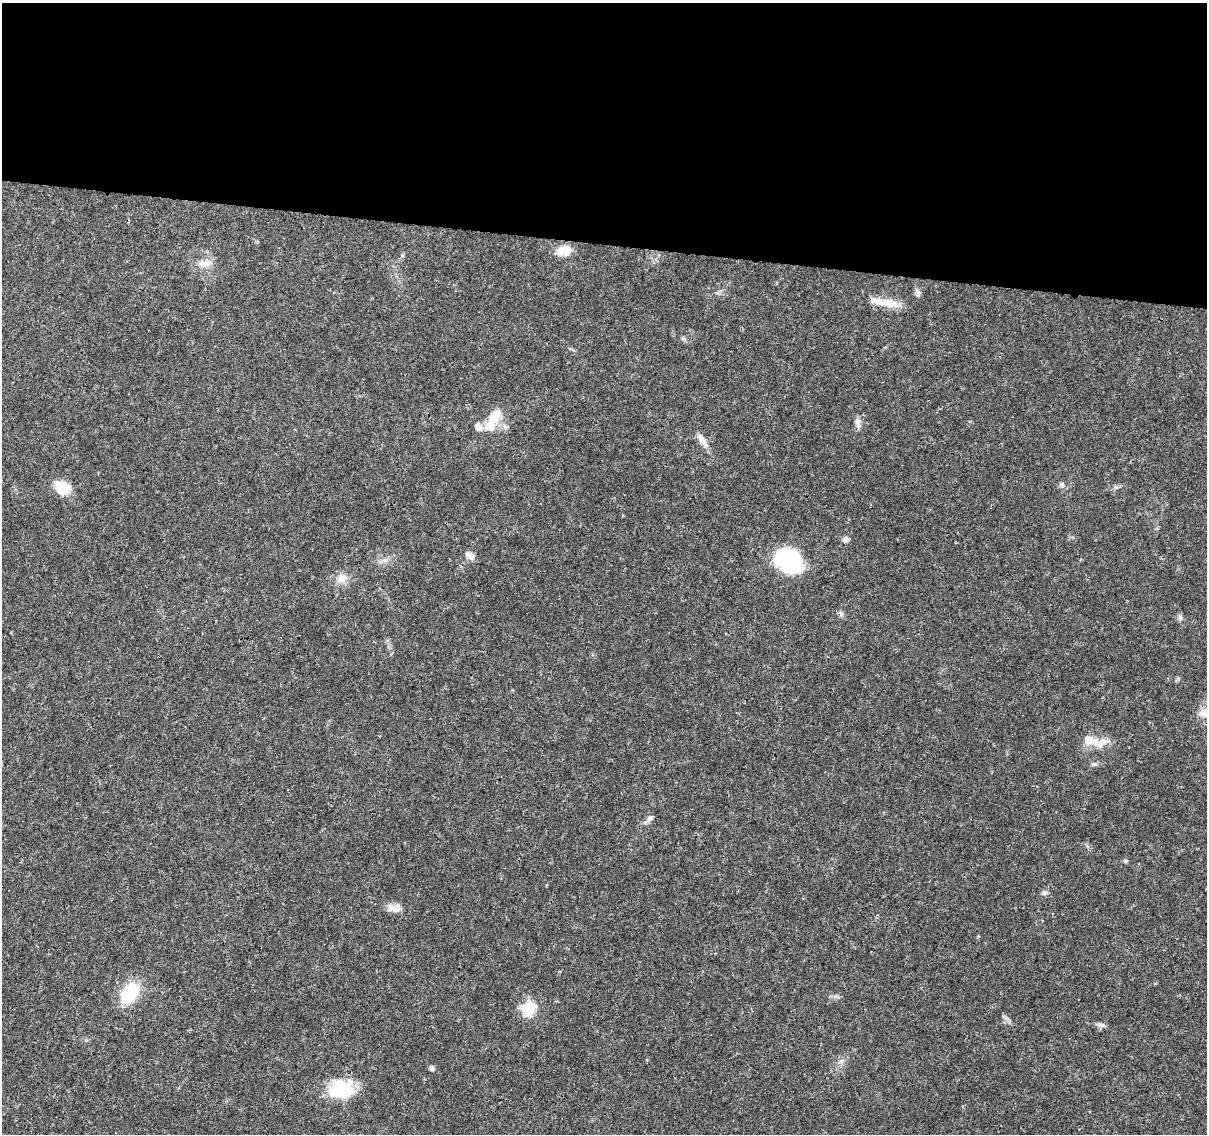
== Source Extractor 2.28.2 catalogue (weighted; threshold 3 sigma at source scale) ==
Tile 3 of 4 x 4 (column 3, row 1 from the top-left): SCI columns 2413-3617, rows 3626-4757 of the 4833 x 5042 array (HDU 1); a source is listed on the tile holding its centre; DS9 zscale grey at full resolution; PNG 1209 x 1136 px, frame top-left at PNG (2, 3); no overlay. Shown black and unused: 21% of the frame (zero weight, under 3 of 4 exposures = <1% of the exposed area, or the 3 px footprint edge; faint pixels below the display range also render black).
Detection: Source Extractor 2.28.2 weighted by HDU 2 'WHT'; one run over the whole footprint, this tile lists its part. Background 0.024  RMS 0.002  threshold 0.00914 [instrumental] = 3 sigma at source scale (4.5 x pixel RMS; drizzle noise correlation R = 1.50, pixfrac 1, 0.0396/0.0396 arcsec/px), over >= 5 px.
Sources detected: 29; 2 inside a brighter listed object's ellipse — not listed separately; the other 27 listed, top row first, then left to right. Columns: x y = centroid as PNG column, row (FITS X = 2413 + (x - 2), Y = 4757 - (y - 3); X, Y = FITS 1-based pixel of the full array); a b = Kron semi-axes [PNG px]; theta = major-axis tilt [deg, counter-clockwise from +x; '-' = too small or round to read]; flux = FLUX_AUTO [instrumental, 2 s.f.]
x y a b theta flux
564 251 13 9 10 4.1
204 264 17 10 -2 2.1
918 293 11 5 -77 0.63
889 303 25 13 -10 3.5
493 420 32 12 63 4.3
858 421 12 7 -75 0.99
506 427 7 6 - 0.58
702 439 19 7 -57 1.6
1062 484 8 6 -53 0.53
62 488 18 15 -37 3.8
845 539 8 7 - 0.7
470 556 11 7 -32 1.3
789 561 29 21 -46 17
342 579 13 12 - 1.9
841 614 7 4 72 0.37
1180 618 9 5 -80 0.57
1089 740 18 12 -15 2.6
1095 764 8 5 19 0.43
650 818 10 6 65 0.63
1125 860 6 4 -19 0.28
1044 893 8 6 -1 0.49
392 908 19 9 -19 1.7
129 993 23 14 56 11
528 1008 20 17 57 4.5
1100 1025 10 6 -14 0.62
432 1068 5 5 - 0.71
341 1089 32 24 5 8.3
Unlisted compact peaks at least as high as the median listed source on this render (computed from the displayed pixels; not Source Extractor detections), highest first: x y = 684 339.